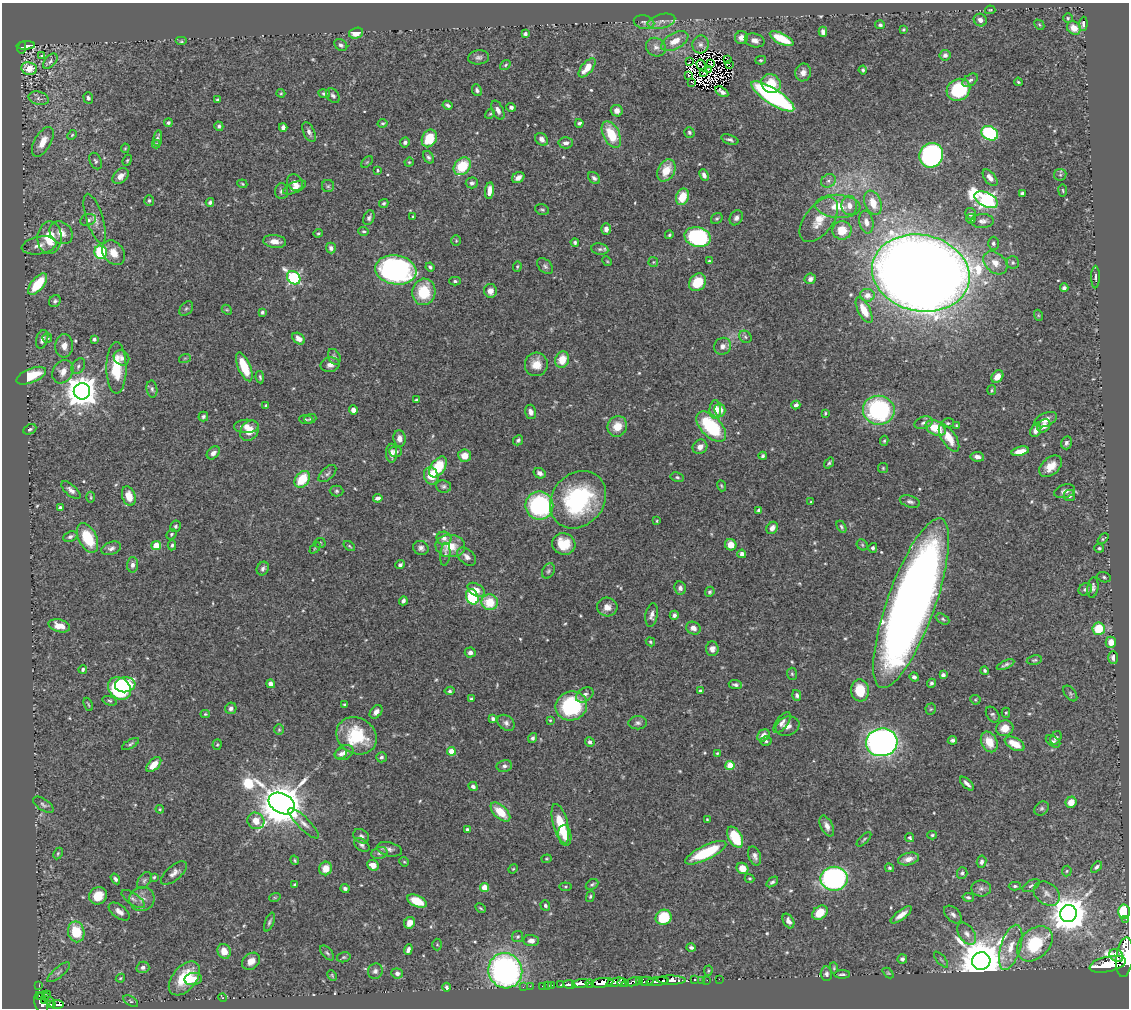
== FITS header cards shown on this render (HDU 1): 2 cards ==
NAXIS1  =                 1127
NAXIS2  =                 1006

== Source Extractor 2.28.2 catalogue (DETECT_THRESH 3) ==
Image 1127 x 1006 px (HDU 1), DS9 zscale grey, 1 PNG px = 1 image px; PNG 1131 x 1010 px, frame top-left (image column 1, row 1006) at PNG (2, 3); each listed source drawn as its Kron ellipse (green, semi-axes under 4 px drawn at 4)
Background 1.02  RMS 0.017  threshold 0.0498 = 3 sigma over >= 5 px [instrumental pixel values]
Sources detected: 575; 6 with non-positive FLUX_AUTO (blend fragments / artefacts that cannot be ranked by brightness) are neither listed nor drawn; of the other 569, the 500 brightest by FLUX_AUTO listed and drawn (69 fainter detections omitted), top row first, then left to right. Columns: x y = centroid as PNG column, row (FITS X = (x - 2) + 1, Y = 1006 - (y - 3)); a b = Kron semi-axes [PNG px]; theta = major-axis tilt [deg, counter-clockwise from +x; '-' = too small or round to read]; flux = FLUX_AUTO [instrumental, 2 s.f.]
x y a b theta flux
990 10 5 4 - 1.2
1068 18 5 4 - 1.4
980 20 7 6 - 5.2
661 21 14 7 15 6.6
644 22 10 7 -12 3.5
1083 24 7 4 85 3.2
880 25 5 4 - 2.3
1039 25 6 3 -45 1.3
1074 28 7 6 - 14
903 30 3 3 - 1.3
823 32 5 4 - 5.7
356 33 7 5 14 11
525 34 4 4 - 2.5
741 38 6 6 - 8.2
782 39 13 5 -26 34
755 40 10 7 -14 6.7
181 41 6 4 0 1.6
675 41 15 8 28 14
700 44 9 8 - 5.4
26 45 9 4 4 160
341 45 7 5 -38 2.9
656 47 10 9 - 6
22 48 5 4 - 140
945 55 5 5 - 4.1
42 56 4 4 - 3.8
479 57 10 7 6 4.1
727 60 2 2 - 2000
761 60 5 4 - 1.6
50 61 9 5 47 2.7
689 62 2 2 - 1.3
710 64 3 2 - 1.7
729 64 3 2 - 2000
505 65 6 4 38 1.6
701 65 6 2 -58 2
29 68 8 6 -10 15
587 68 11 5 50 18
709 69 3 2 - 1.7
863 70 4 3 - 2
803 72 9 7 71 7.3
704 73 3 2 - 1.2
688 76 2 2 - 1.5
970 80 9 5 36 3.2
692 82 3 2 - 1.6
1018 82 4 3 - 1.3
771 84 10 9 - 27
477 90 6 5 - 2.6
958 90 12 10 34 74
722 92 7 4 -33 3.6
281 93 4 4 - 1.2
324 94 6 4 -11 2.6
333 96 8 5 -49 3.3
773 96 25 7 -33 270
39 98 10 6 -14 4.4
88 98 6 5 - 2.6
218 99 3 2 - 1.4
448 105 5 3 - 2.2
511 107 5 4 - 3.5
498 110 10 5 -65 4.8
617 111 6 5 - 6.2
490 114 5 4 - 1.3
168 123 4 3 - 2.2
383 123 5 4 - 1.7
579 123 4 3 - 2.3
219 126 5 4 - 2.5
283 127 4 4 - 4.5
309 132 10 5 -65 4.5
689 132 5 5 - 2.3
990 133 9 6 -28 110
611 134 14 8 -64 35
72 135 5 4 - 1.5
158 138 8 4 82 2.7
429 138 9 7 63 30
542 139 7 5 -44 6
730 140 9 4 -18 3
43 142 16 8 60 18
405 142 5 5 - 3
566 143 7 5 3 4.7
156 144 4 4 - 1.4
125 148 5 3 - 1.2
931 155 12 11 - 210
428 157 6 5 - 2.8
127 160 6 4 68 1.5
96 161 9 5 -64 2.8
367 162 7 4 45 1.5
409 162 5 4 - 1.3
462 166 10 7 48 38
378 170 3 3 - 1.4
666 170 12 8 62 22
704 175 6 4 -67 5
1060 175 6 5 - 2.2
120 176 9 6 43 7.7
518 178 6 5 - 6.3
594 178 7 5 -44 3
990 178 10 5 -52 7.2
828 181 8 6 31 3.7
295 183 9 7 -52 7.1
472 183 6 5 - 3.1
242 184 5 4 - 1.2
328 186 6 6 - 2.2
295 188 12 5 24 6.7
281 191 8 6 86 3.5
489 191 8 4 83 9.4
1063 191 6 4 -82 1.3
1022 194 4 4 - 5.4
682 197 8 6 68 24
149 200 5 5 - 2.2
986 200 13 7 -25 340
210 202 4 3 - 2.4
384 203 5 4 - 2.2
873 203 13 8 -69 20
849 205 10 8 -85 8.8
838 206 22 11 -3 26
542 210 7 5 -14 1.9
970 214 6 5 - 2.7
413 216 3 2 - 1.2
369 218 8 5 68 3.1
736 218 8 6 59 3.9
95 219 26 8 -72 12
717 219 6 5 - 1.8
971 219 5 4 - 2.8
88 220 8 5 20 3.9
819 220 26 14 53 23
982 221 11 7 2 5.1
866 222 11 7 -80 7.6
606 229 6 4 -89 5.9
842 230 9 9 - 20
364 231 5 4 - 1.8
61 233 12 10 -43 13
318 233 5 3 - 1.3
669 235 4 3 - 1.6
698 237 13 9 -15 140
50 238 16 12 89 34
275 241 11 6 -6 8.8
456 241 5 5 - 1.4
575 242 4 4 - 1.9
993 243 6 5 - 2.8
39 245 17 8 10 9.1
331 248 5 5 - 4.6
600 249 8 6 -9 3.1
101 252 7 6 - 90
113 253 13 10 -52 15
607 261 5 4 - 1.2
709 261 3 3 - 1.3
653 262 5 5 - 1.6
1013 262 6 6 - 2.5
995 263 14 9 -40 11
545 266 9 6 -45 3
430 267 5 3 - 2.6
517 267 5 4 - 1.5
396 270 21 14 -9 300
921 273 49 38 -12 3100
1095 277 11 4 89 2.5
294 278 7 6 - 170
810 279 6 5 - 4.7
455 281 6 4 -1 2.2
697 282 9 7 49 32
38 284 13 6 50 43
1064 288 4 3 - 2.9
490 291 7 6 - 7.8
424 292 13 11 78 42
867 295 7 6 - 7
55 301 6 5 - 3
186 308 8 5 48 2.1
227 310 6 4 -42 1.4
864 310 14 6 -63 16
262 312 4 3 - 1.7
1038 315 5 3 - 1.4
745 337 7 5 -47 2.7
47 338 5 4 - 1.7
42 339 9 6 74 5.2
94 339 4 3 - 4
299 339 7 5 -39 7.4
64 346 11 9 88 9.5
722 346 9 8 - 6.4
334 357 8 6 -64 3.1
121 358 8 7 - 4.7
185 358 6 3 18 1.4
562 360 8 7 - 18
536 364 12 11 - 15
330 365 9 7 13 5.9
78 366 8 6 56 3.4
244 367 15 6 -67 36
116 368 26 10 -90 41
63 372 12 10 58 11
31 376 16 7 22 40
260 377 6 3 -81 1.7
997 377 7 5 51 14
152 389 8 5 -81 2.8
992 390 5 4 - 1.4
82 391 8 8 - 2100
416 400 3 3 - 1.4
266 405 3 3 - 1.7
796 405 4 4 - 3.6
353 410 4 4 - 7
715 410 9 5 -90 12
720 410 6 5 - 11
879 410 16 14 -9 170
531 412 7 5 -75 5.3
825 413 4 3 - 1.3
203 416 5 5 - 2.9
310 419 6 4 18 1.6
306 420 7 3 -6 1.3
1046 420 12 6 23 8.3
924 423 9 6 18 3.7
948 423 6 5 - 2
246 426 12 6 2 9.2
617 426 10 9 - 17
956 426 4 3 - 1.4
1044 426 7 6 - 8.3
711 427 18 10 -46 81
936 428 10 7 -26 34
30 429 7 5 27 2.2
1036 430 7 5 69 7
249 431 11 8 56 15
949 438 15 7 -58 18
399 439 8 6 -84 7.4
518 440 5 4 - 2.6
884 441 5 4 - 1.5
1066 443 6 5 - 3.6
700 447 8 7 - 7.2
1020 451 9 4 13 13
396 452 6 5 - 2.9
213 453 7 5 44 4.6
391 453 9 5 -90 6.6
465 456 6 6 - 12
763 456 4 3 - 2.2
977 457 7 4 -9 5.8
829 463 6 3 52 2
1051 466 13 8 41 14
438 467 12 7 54 48
883 468 5 5 - 1.4
540 473 6 5 - 4.9
327 474 11 6 43 3.4
431 476 9 7 -69 21
677 477 7 4 -10 2.1
302 479 9 6 53 36
444 486 7 6 - 2.8
721 486 6 3 -70 1.3
71 490 11 5 -42 5
337 491 7 5 -1 2.2
1065 491 11 6 17 4.7
129 496 10 6 -71 14
1069 496 5 5 - 3
91 497 5 3 - 1.3
378 498 5 4 - 4.7
578 500 31 26 49 140
811 502 3 3 - 1.3
910 502 10 5 -15 3.6
539 506 14 14 - 150
60 508 4 3 - 4.9
759 510 4 4 - 5.6
657 521 3 3 - 1.3
175 526 6 5 - 2.5
841 527 6 4 -59 1.9
772 528 6 5 - 6.1
171 534 6 4 43 1.8
70 536 7 5 23 2.6
88 538 16 9 -65 41
444 538 7 6 - 5
1103 539 6 3 43 1.4
320 543 6 5 - 1.8
564 544 12 10 -19 28
172 545 5 3 - 2.3
731 545 6 5 - 13
862 545 6 5 - 1.7
156 546 5 4 - 30
349 546 6 4 -37 1.5
450 546 15 11 -4 24
111 548 10 6 19 4.5
315 548 6 4 45 1.4
421 548 8 7 - 4.2
873 548 5 4 - 2.4
1099 548 5 4 - 1.8
445 554 11 5 83 3.3
742 554 4 4 - 5.5
467 557 11 7 -42 5.6
133 565 7 5 88 4.8
400 565 5 4 - 3
263 569 7 5 59 3.8
548 571 8 5 62 2.6
1104 577 7 5 -17 2
1093 587 10 5 82 3.7
680 588 6 6 - 4.1
1085 589 7 6 - 3.5
476 590 9 6 -33 11
710 592 5 4 - 2
472 597 8 6 -67 76
403 601 4 3 - 3
490 602 8 8 - 30
911 603 90 24 70 1500
607 607 10 9 - 9.4
652 615 12 6 80 6.2
674 615 4 4 - 3.4
943 619 7 4 -28 2.1
59 626 11 6 -15 13
693 628 7 6 - 6.9
1099 629 6 6 - 35
650 642 5 4 - 1.7
1111 642 5 5 - 12
712 649 7 6 - 6.1
470 653 5 5 - 4.3
1113 658 6 5 - 4.1
1034 660 8 4 9 2
1005 665 9 3 24 2.8
83 669 4 4 - 1.9
985 671 4 4 - 2
792 674 6 5 - 1.6
943 675 4 4 - 3.6
914 677 5 4 - 3.3
931 683 4 4 - 2.3
271 684 4 4 - 6.5
125 685 10 7 6 62
735 685 6 4 -6 3
119 688 12 10 -43 100
700 690 4 3 - 1.7
860 690 11 9 -83 30
450 691 5 4 - 2.1
1070 693 9 5 -53 2.4
585 695 9 6 34 4.4
797 695 5 4 - 3.6
471 699 3 3 - 1.8
975 700 5 4 - 1.5
110 701 7 4 -17 2
88 704 7 2 -66 1.3
344 704 3 2 - 1.3
571 706 16 14 19 100
231 708 6 5 - 3.8
931 709 5 5 - 1.5
376 712 7 5 49 5.4
1006 713 5 4 - 1.3
205 714 4 4 - 1.4
993 715 8 6 -55 2.6
493 719 4 3 - 2.9
550 720 4 3 - 1.3
506 723 9 7 -39 4.3
638 723 9 6 2 3.5
782 723 12 6 53 4.8
787 726 12 9 21 7.5
1005 728 8 8 - 14
279 730 5 5 - 1.6
763 735 7 5 43 9.1
357 736 21 18 -32 56
533 738 5 4 - 2.8
1056 738 7 5 58 3.2
952 740 5 3 - 2.6
766 741 5 4 - 2
1053 741 8 5 -36 2.3
590 742 5 4 - 3.4
882 742 16 14 7 600
989 742 11 7 -63 20
131 744 9 4 30 2.3
1015 744 11 6 -29 18
217 745 5 4 - 1.5
451 751 4 4 - 24
344 753 9 7 26 5.6
717 753 4 3 - 1.2
341 754 6 5 - 2.9
381 757 5 5 - 2.5
154 765 9 5 44 16
504 766 8 6 12 3.3
730 766 4 4 - 35
967 784 8 3 -45 4
473 786 5 4 - 4
1071 802 6 5 - 14
282 804 14 9 -29 5400
43 805 12 5 -34 3
1042 808 8 6 44 2.6
160 809 4 4 - 1.2
500 812 12 6 -43 25
707 820 3 2 - 1.2
256 821 9 8 - 12
303 823 20 6 -45 7.9
560 824 20 7 -75 37
827 826 11 6 -64 6.2
467 829 4 4 - 2.4
565 835 10 6 -81 8.5
932 835 5 4 - 1.5
361 836 8 6 -36 3.4
735 837 11 6 -62 44
910 838 5 4 - 1.7
864 839 9 3 44 1.7
362 845 9 5 -34 3.3
389 849 13 7 -14 4.6
58 853 6 4 64 1.5
379 853 8 6 18 3.1
706 853 22 7 25 58
755 856 10 6 -71 4.6
546 859 5 3 - 1.2
908 859 10 6 14 7.6
295 860 5 3 - 1.4
404 862 5 4 - 1.3
982 862 6 5 - 3.2
373 865 6 5 - 9
1096 867 6 4 45 2.8
326 868 7 6 - 15
742 868 6 5 - 13
889 868 4 4 - 1.8
513 869 5 4 - 1.2
1067 871 5 5 - 1.7
174 873 16 7 40 6.9
962 873 6 5 - 2.6
154 877 4 4 - 1.4
750 878 5 4 - 1.3
115 879 6 4 -57 2.9
834 879 14 12 0 340
144 881 9 6 57 3.3
772 882 7 4 36 2.4
294 884 4 3 - 1.2
592 884 7 5 29 2.4
1015 886 6 4 0 2.1
1031 886 9 5 31 2.7
484 887 4 4 - 24
566 887 6 4 -6 1.4
981 888 10 8 0 5
345 889 4 3 - 2.7
1047 894 14 10 -38 8.9
98 896 9 8 - 22
275 897 6 3 17 1.3
590 897 6 4 73 1.6
968 897 6 4 -12 2.3
133 899 13 5 -35 4.6
142 899 12 12 - 9.8
417 901 10 5 -25 30
545 906 5 4 - 2.5
480 908 6 3 -29 1.5
119 912 12 6 -36 7
1124 912 7 6 - 57
820 913 8 6 41 22
953 914 10 6 -45 4.5
1068 914 8 8 - 3100
901 915 13 4 38 8.7
664 917 8 7 - 44
1126 919 2 2 - 13
788 921 8 5 -61 5.1
269 922 10 4 69 2.5
410 923 6 5 - 9
76 932 10 8 -78 39
967 934 12 7 -55 6.3
518 937 6 5 - 2.1
531 941 8 5 -4 5.9
1035 944 20 14 43 76
437 945 6 5 - 1.7
1011 947 23 10 73 20
691 948 5 3 - 2.9
408 950 5 4 - 4.5
224 951 7 6 - 14
327 953 9 5 -49 2.3
1116 955 7 6 - 1000
344 957 7 5 14 1.8
1125 957 20 8 84 9300
902 959 5 4 - 2.9
941 960 10 3 -50 1.5
251 961 10 7 39 9.2
981 961 9 9 - 6000
1108 964 18 7 13 6700
143 967 6 5 - 4.4
834 968 5 4 - 1.4
375 971 8 7 - 3.7
505 971 18 17 - 320
708 971 5 4 - 1.3
59 972 14 5 40 4.1
397 973 6 5 - 3.9
888 973 6 4 -43 1.4
826 974 7 5 -84 3.4
842 974 8 3 1 2.3
332 975 5 3 - 1.3
120 978 5 3 - 1.3
184 978 20 12 50 45
193 979 9 6 9 13
719 979 2 2 - 17
671 980 14 4 -1 2200
695 980 3 3 - 92
701 980 2 2 - 17
707 980 2 2 - 12
640 981 3 3 - 140
646 981 7 4 1 270
658 981 11 3 4 1800
616 982 9 4 14 1100
634 982 8 4 16 790
602 983 11 4 7 3600
623 983 6 3 -10 530
569 984 6 3 -9 590
581 984 9 4 9 1600
590 984 4 3 - 660
39 985 4 2 - 26
552 985 3 2 - 39
561 985 3 3 - 180
530 986 2 2 - 11
542 986 2 2 - 14
547 986 2 2 - 11
446 987 4 3 - 3
523 987 2 2 - 6.2
44 995 7 3 19 190
222 998 4 2 - 1.2
44 1000 4 3 - 150
49 1001 8 3 -54 210
131 1001 8 4 -33 2.3
41 1003 11 6 -73 1000
51 1004 3 3 - 200
57 1004 7 3 -1 400
At the frame edge (FLAGS 8, measured only in part): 1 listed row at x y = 1125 957
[69 fainter detections neither listed nor drawn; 6 non-positive-flux detections neither listed nor drawn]